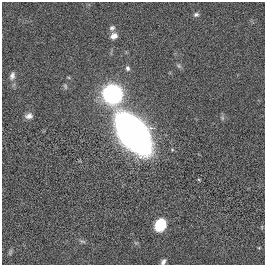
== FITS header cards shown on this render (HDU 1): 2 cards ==
NAXIS1  =                  263
NAXIS2  =                  263

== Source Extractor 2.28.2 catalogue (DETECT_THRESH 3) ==
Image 263 x 263 px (HDU 1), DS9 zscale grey, 1 PNG px = 1 image px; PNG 267 x 267 px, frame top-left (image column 1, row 263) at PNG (2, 2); no overlay
Background 4.20e-04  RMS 0.057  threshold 0.17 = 3 sigma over >= 5 px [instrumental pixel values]
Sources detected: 14; all 14 listed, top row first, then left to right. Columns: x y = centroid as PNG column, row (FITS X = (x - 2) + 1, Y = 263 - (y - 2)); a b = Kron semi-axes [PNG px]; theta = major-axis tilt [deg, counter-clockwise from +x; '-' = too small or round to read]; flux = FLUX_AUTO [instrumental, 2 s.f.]
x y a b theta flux
196 14 7 6 - 8.6
112 28 8 7 - 11
114 36 8 6 26 22
179 66 6 5 - 6.9
128 68 7 5 -75 10
12 76 11 7 73 16
112 94 8 7 - 2800
29 116 9 7 8 18
222 118 7 4 72 6.1
133 134 27 14 -53 4600
160 225 11 9 60 130
82 241 9 4 -2 7.7
10 252 9 4 68 6.5
163 262 7 5 52 11
At the frame edge (FLAGS 8, measured only in part): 1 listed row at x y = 163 262